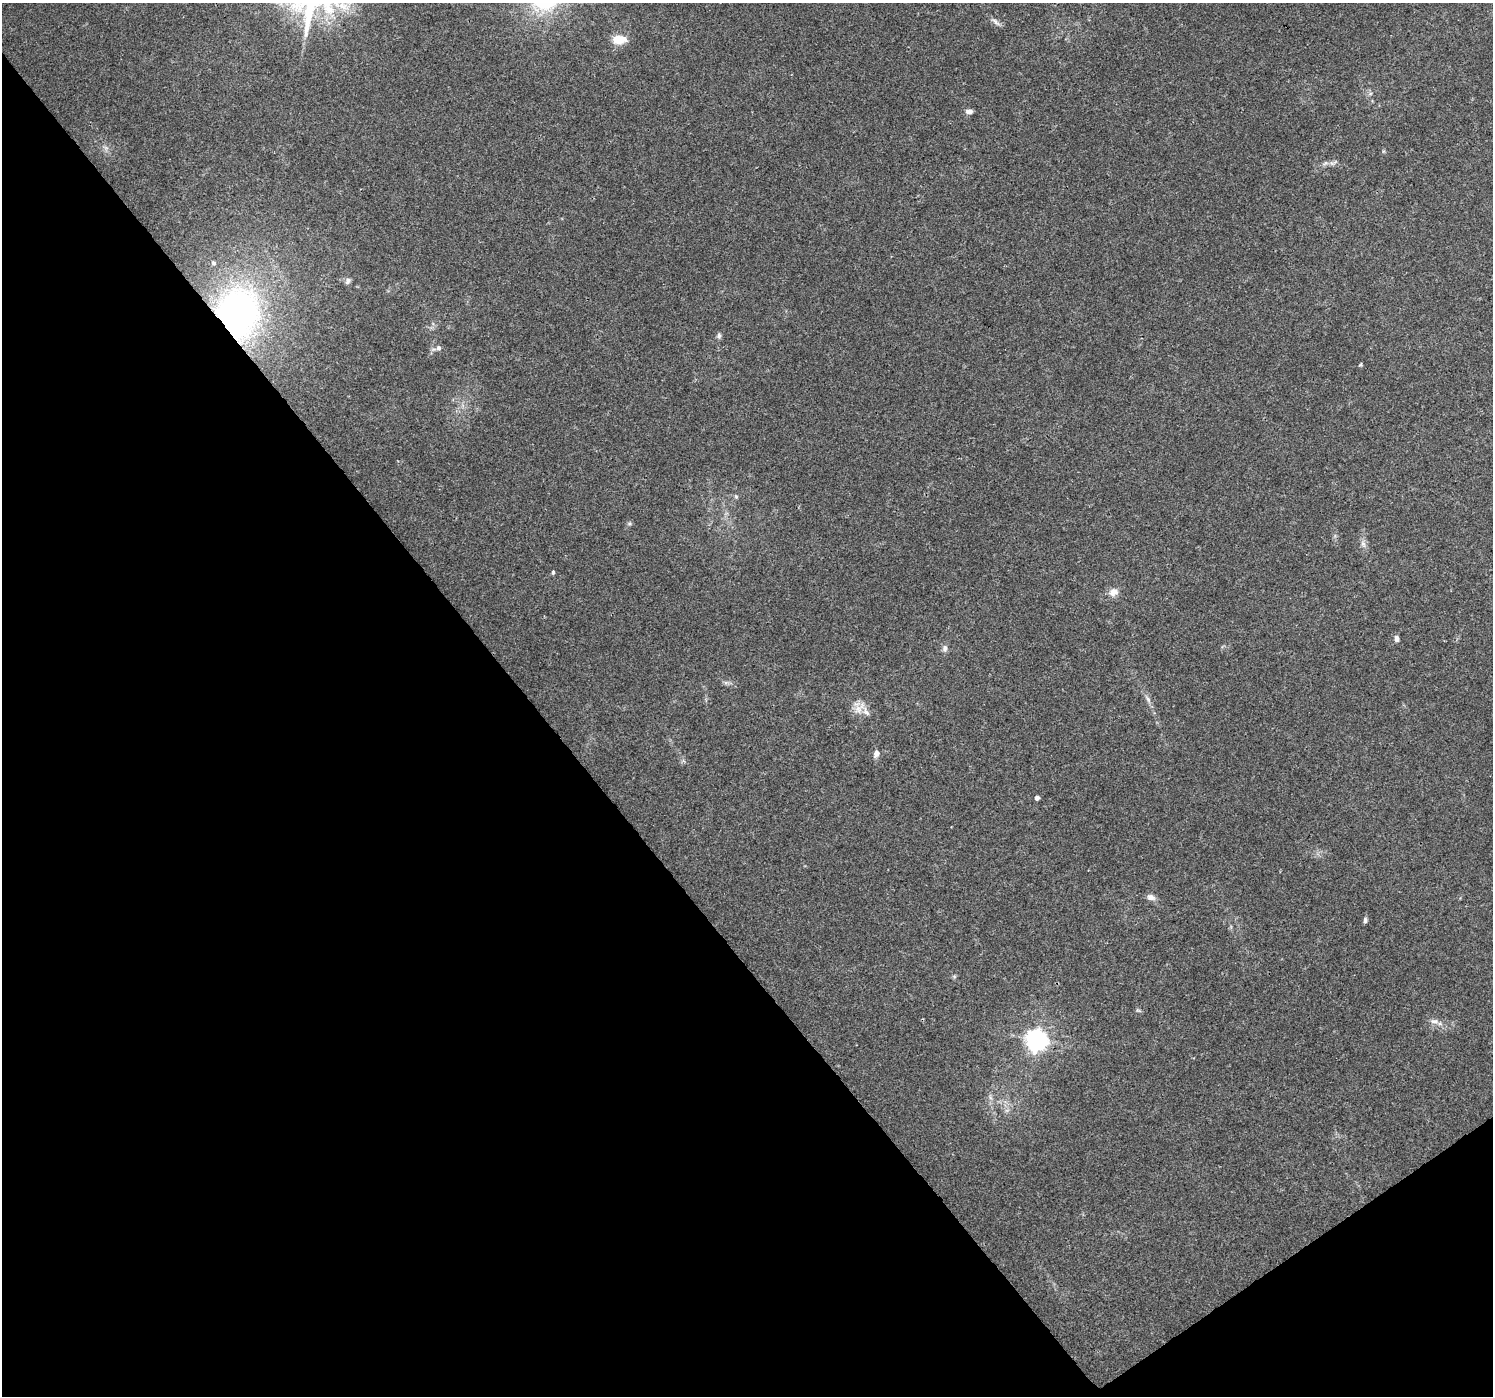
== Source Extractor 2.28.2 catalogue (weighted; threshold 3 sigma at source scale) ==
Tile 14 of 4 x 4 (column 2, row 4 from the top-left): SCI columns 1497-2987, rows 197-1590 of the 5969 x 5907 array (HDU 1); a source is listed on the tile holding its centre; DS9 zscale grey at full resolution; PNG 1495 x 1398 px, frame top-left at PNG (2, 3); no overlay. Shown black and unused: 38% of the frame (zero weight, under 3 of 4 exposures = <1% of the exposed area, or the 3 px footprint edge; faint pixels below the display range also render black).
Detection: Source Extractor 2.28.2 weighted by HDU 2 'WHT'; one run over the whole footprint, this tile lists its part. Background 0.0342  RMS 0.0035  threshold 0.0158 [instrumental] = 3 sigma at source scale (4.5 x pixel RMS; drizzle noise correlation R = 1.50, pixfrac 1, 0.0396/0.0396 arcsec/px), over >= 5 px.
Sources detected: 30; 3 inside a brighter listed object's ellipse — not listed separately; the other 27 listed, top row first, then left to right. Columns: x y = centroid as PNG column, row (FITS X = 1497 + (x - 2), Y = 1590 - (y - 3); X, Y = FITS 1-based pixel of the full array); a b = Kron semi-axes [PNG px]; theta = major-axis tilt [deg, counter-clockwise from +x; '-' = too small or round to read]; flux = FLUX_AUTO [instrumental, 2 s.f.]
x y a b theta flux
996 22 14 5 -43 1.3
619 40 15 9 1 5.7
1370 94 6 4 19 0.57
969 111 9 5 1 1.3
1332 163 8 4 -14 0.95
213 263 5 4 - 0.64
348 281 9 6 63 1
237 314 40 33 79 120
719 336 7 6 - 0.81
439 348 6 6 - 1
1360 364 6 3 45 0.36
736 497 6 5 - 0.53
1363 544 11 6 -65 1.4
553 572 5 4 - 0.58
1113 592 11 9 12 2.7
1396 639 8 6 -83 1.1
945 648 9 7 89 1.3
1148 699 9 6 -63 1.1
859 708 22 9 44 3.4
876 753 7 5 69 2.3
1037 798 4 4 - 1.5
1151 897 12 8 -17 1.6
1365 920 7 5 -88 0.77
954 976 6 4 -19 0.47
1434 1021 12 6 -4 1.6
1036 1040 8 7 - 220
990 1097 7 4 -72 0.76
Overlapping masked pixels (flux is a lower limit): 1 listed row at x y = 237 314